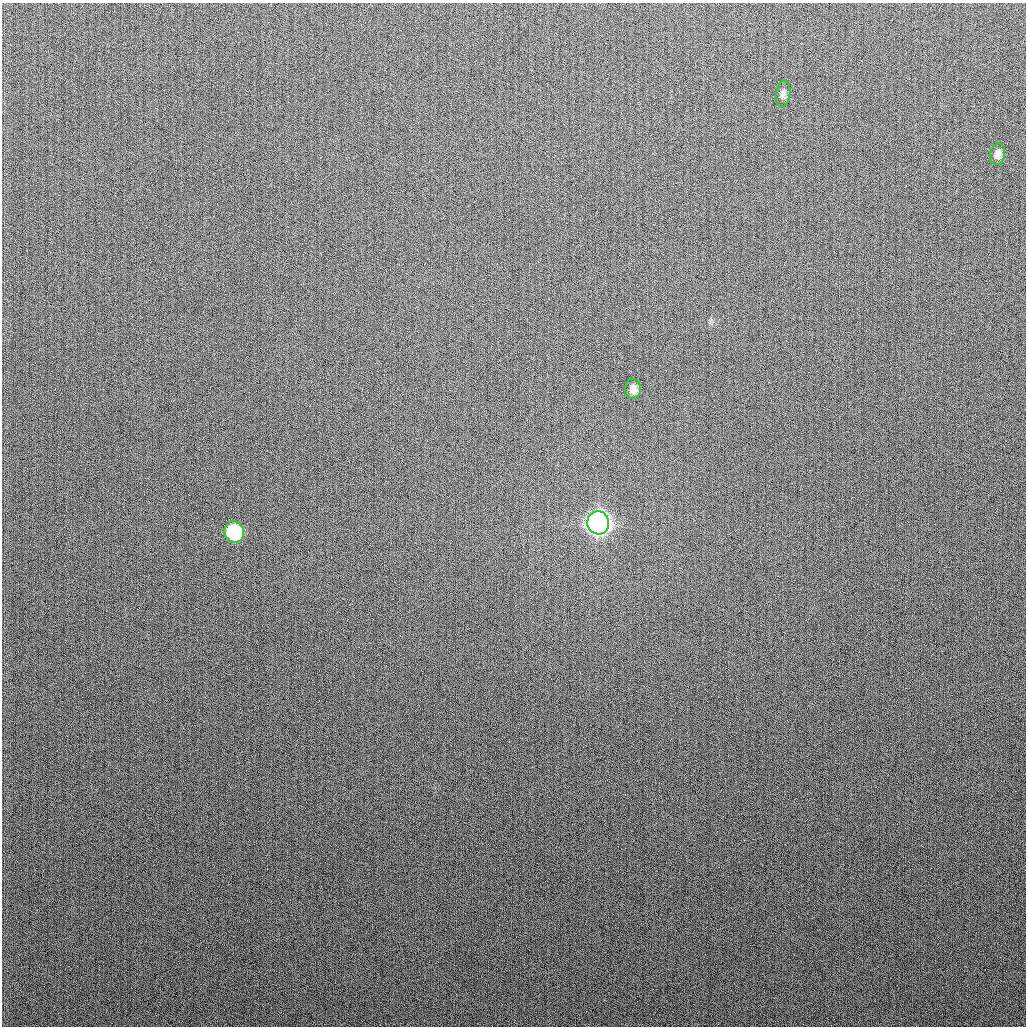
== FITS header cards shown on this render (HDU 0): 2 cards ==
NAXIS1  =                 1024
NAXIS2  =                 1024

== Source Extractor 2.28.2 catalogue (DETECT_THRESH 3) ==
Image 1024 x 1024 px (HDU 0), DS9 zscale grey, 1 PNG px = 1 image px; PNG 1028 x 1028 px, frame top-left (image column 1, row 1024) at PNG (2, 3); each listed source drawn as its Kron ellipse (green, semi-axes under 4 px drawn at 4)
Background 269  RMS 10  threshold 30.9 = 3 sigma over >= 5 px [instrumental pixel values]
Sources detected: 5; all 5 listed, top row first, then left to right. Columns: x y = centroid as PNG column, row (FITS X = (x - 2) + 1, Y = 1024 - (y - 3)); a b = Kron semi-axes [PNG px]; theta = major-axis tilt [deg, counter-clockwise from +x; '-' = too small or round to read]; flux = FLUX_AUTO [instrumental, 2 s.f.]
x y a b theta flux
783 94 13 7 79 3200
998 154 11 7 79 4100
633 389 10 8 -90 5100
598 523 12 11 - 740000
234 532 11 9 -63 81000